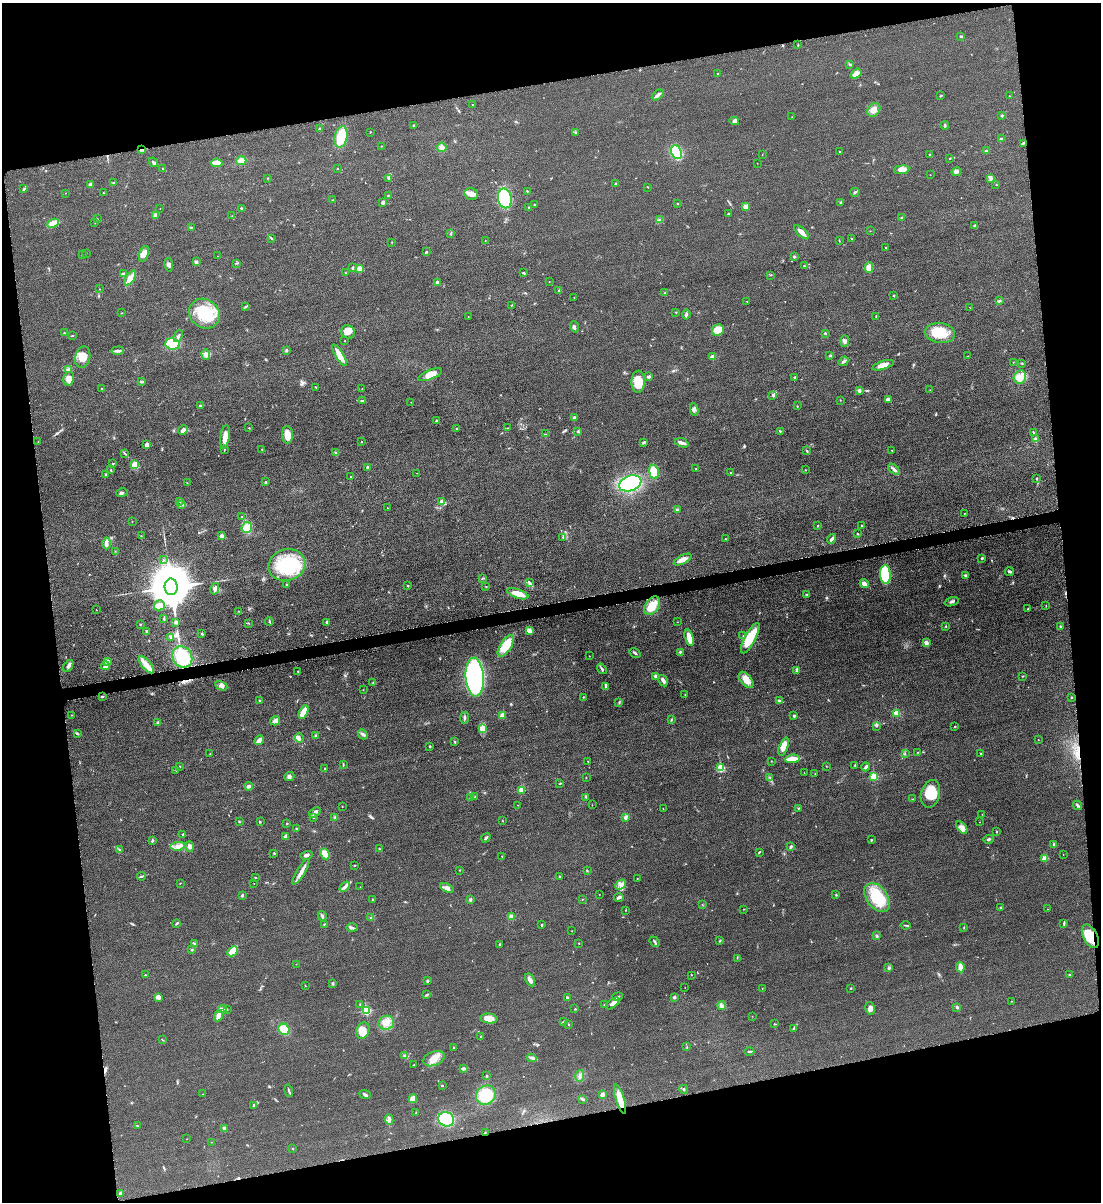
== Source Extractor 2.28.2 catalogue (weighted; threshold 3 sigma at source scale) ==
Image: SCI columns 147-4542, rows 17-4816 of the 4798 x 4820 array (HDU 1 of 3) = the unmasked area's bounding box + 8 px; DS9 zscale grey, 4 x 4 block average (1 PNG px = mean of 4 x 4 image px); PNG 1103 x 1204 px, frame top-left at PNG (2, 3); each listed source drawn as its Kron ellipse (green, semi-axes under 4 px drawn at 4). Shown black and unused: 23% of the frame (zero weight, under 3 of 6 exposures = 2% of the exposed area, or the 3 px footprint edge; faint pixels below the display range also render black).
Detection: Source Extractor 2.28.2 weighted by HDU 2 'WHT'. Background 0.0583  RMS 0.0089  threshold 0.0364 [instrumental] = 3 sigma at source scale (4.09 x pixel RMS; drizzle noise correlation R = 1.36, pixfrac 0.8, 0.05/0.05 arcsec/px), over >= 5 px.
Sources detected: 539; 2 too faint to see at this stretch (4 x 4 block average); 1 inside a brighter object's white glare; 3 cosmic-ray / hot-pixel residue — neither listed nor drawn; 3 coinciding with a brighter row at this scale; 19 inside a brighter listed object's ellipse — not listed separately; of the other 511, all 500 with FLUX_AUTO >= 1.01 (the completeness limit of this list) listed and drawn (11 fainter detections not listed), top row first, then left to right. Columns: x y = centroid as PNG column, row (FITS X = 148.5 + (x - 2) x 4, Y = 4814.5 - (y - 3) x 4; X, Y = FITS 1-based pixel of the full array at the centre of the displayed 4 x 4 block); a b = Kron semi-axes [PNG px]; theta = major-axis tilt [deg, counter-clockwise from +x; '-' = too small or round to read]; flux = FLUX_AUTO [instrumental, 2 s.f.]
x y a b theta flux
961 36 3 2 - 4.2
798 45 3 2 - 2.4
850 64 2 2 - 2.6
718 74 2 2 - 2.5
856 74 6 4 36 32
658 95 7 2 39 20
941 95 3 2 - 2.9
1009 96 2 2 - 3.9
472 104 2 2 - 2
874 110 7 6 - 36
1002 115 3 2 - 4.6
792 117 2 2 - 1.6
734 121 5 4 - 14
414 125 2 2 - 5.6
945 125 4 2 - 6.7
319 129 3 2 - 5.2
370 132 3 2 - 2.5
576 132 3 2 - 3.7
341 137 11 6 77 120
1001 139 3 2 - 4.6
1023 143 3 2 - 5.9
381 146 2 2 - 1.6
442 147 5 4 - 18
141 150 3 2 - 9.3
987 151 3 3 - 5.9
676 152 7 5 -64 180
840 152 2 2 - 4.6
762 155 2 2 - 1.1
930 155 3 2 - 4
950 158 2 2 - 2.8
241 161 5 4 - 36
153 162 5 2 - 8.8
217 163 6 4 -6 48
757 163 2 2 - 1.3
338 168 2 2 - 2.5
162 169 2 2 - 1.8
902 170 7 4 7 41
956 172 5 3 - 12
930 175 2 2 - 1.2
268 178 2 2 - 1.8
389 178 4 3 - 5.9
991 178 4 2 - 8.3
113 182 3 2 - 2.5
615 184 2 2 - 5.4
996 184 2 2 - 1.6
90 185 3 3 - 7.7
648 187 2 2 - 1.8
24 189 3 2 - 7.2
527 191 2 2 - 3.1
855 192 4 2 - 6.1
65 193 2 2 - 1.1
103 193 2 2 - 3
471 194 7 6 - 27
388 195 3 2 - 3.4
505 198 10 6 -79 390
333 200 2 2 - 2.1
383 202 3 3 - 10
841 203 3 2 - 4.5
534 204 2 2 - 2.5
677 204 2 2 - 2.5
746 207 2 2 - 110
160 208 2 2 - 1
529 208 4 2 - 3.6
241 209 2 2 - 9.6
728 214 2 2 - 6.7
156 215 4 3 - 11
232 216 2 2 - 1.4
902 217 3 2 - 2.5
97 218 2 2 - 2.3
659 219 2 2 - 1.4
53 223 6 4 26 30
95 223 2 2 - 1.4
975 225 4 2 - 6.8
191 227 3 2 - 3.8
870 231 2 2 - 1.2
802 232 9 3 -43 35
451 233 3 2 - 3.5
272 238 2 2 - 3.5
851 239 3 2 - 3.6
485 241 2 2 - 1.1
839 241 3 2 - 2.1
392 242 2 2 - 1.5
886 248 2 2 - 3.1
426 252 2 2 - 14
86 253 2 2 - 1.8
144 254 8 4 69 29
82 255 2 2 - 2.2
217 256 2 2 - 1.4
794 257 2 2 - 20
196 262 3 3 - 11
236 263 3 2 - 3.8
169 265 7 3 -81 12
804 266 4 2 - 4.5
353 268 3 2 - 6.6
359 268 3 3 - 32
869 268 5 4 - 48
345 273 2 2 - 2.3
523 273 3 2 - 4.7
123 274 3 3 - 7.9
770 275 2 2 - 2.2
130 278 8 4 56 51
549 281 2 2 - 1.5
437 282 2 2 - 31
100 289 2 2 - 1.2
559 291 2 2 - 3
665 293 3 2 - 3.1
894 295 3 2 - 2.7
574 297 2 2 - 1.8
747 301 2 2 - 2.8
999 301 3 2 - 7.6
512 305 2 2 - 1.5
245 307 2 2 - 3.3
970 307 2 2 - 1.1
676 312 2 2 - 2.8
121 313 2 2 - 2.1
204 314 16 14 -35 180
686 314 5 2 - 10
468 316 2 2 - 1.6
876 316 2 2 - 2.7
574 327 6 3 -72 10
718 330 6 5 - 68
348 332 7 6 - 36
64 333 2 2 - 4.8
825 333 2 2 - 4
940 333 15 10 -7 120
73 336 3 2 - 2.2
178 336 6 2 69 8.5
345 341 2 2 - 1.8
845 341 6 3 85 14
173 344 7 5 -5 170
286 350 2 2 - 6.5
118 351 6 3 6 15
206 354 5 4 - 20
340 355 12 3 -60 53
829 356 2 2 - 2.3
968 356 2 2 - 1.7
83 357 11 7 77 56
713 357 2 2 - 110
844 361 5 3 - 9.6
1013 362 2 2 - 1.6
1022 363 3 2 - 4.4
883 365 11 4 18 36
69 369 2 2 - 4.6
430 375 13 4 22 42
649 376 3 2 - 10
794 377 3 2 - 3.8
1020 377 7 6 - 53
69 379 7 5 81 27
141 381 4 2 - 6.5
638 382 11 7 88 94
316 387 3 2 - 2.9
101 388 2 2 - 2.4
362 389 2 2 - 1.6
859 390 3 2 - 16
930 390 2 2 - 1
773 395 3 3 - 9.3
888 399 3 2 - 30
840 400 2 2 - 1.8
362 401 3 2 - 6
411 402 2 2 - 1.1
201 405 3 2 - 4.4
797 406 2 2 - 3
694 409 6 3 -81 12
574 417 2 2 - 33
437 421 3 2 - 4.1
249 428 2 2 - 4.3
507 428 2 2 - 1.6
456 429 2 2 - 2.8
183 430 5 3 - 21
578 431 2 2 - 3.5
780 431 2 2 - 6.3
1034 432 3 2 - 2.9
545 434 2 2 - 2.2
287 435 8 5 -90 59
225 437 12 4 82 53
1035 439 2 2 - 37
38 441 2 2 - 1.7
362 442 2 2 - 1.9
644 442 3 2 - 7.1
682 443 7 3 -19 15
147 445 4 3 - 23
262 449 2 2 - 2.5
224 450 3 2 - 3.3
892 450 2 2 - 4.3
807 451 3 2 - 5.2
125 453 3 2 - 3.6
335 453 2 2 - 3.1
113 464 3 2 - 4
135 465 4 3 - 55
367 467 3 2 - 9
696 469 2 2 - 4.5
894 469 7 3 -43 13
111 470 3 2 - 3.7
806 470 2 2 - 1.7
654 472 7 5 -81 110
417 473 2 2 - 1.6
730 473 2 2 - 3.6
106 474 3 2 - 4.2
350 476 2 2 - 2
1037 479 3 2 - 4
265 482 2 2 - 4.3
187 483 2 2 - 1.4
630 483 11 7 21 370
122 493 6 2 11 9.2
180 501 2 2 - 1.3
442 501 3 2 - 33
182 504 3 2 - 6.2
387 508 2 2 - 2.1
677 510 2 2 - 28
964 513 2 2 - 2.2
241 516 2 2 - 1.9
132 521 2 2 - 1.5
818 526 2 2 - 3.8
862 526 3 2 - 4.9
247 527 6 5 - 74
857 534 2 2 - 3.6
141 536 2 2 - 2.3
222 536 2 2 - 87
563 537 3 2 - 4.4
726 539 2 2 - 3.4
832 539 5 2 - 16
106 543 6 3 90 18
115 551 2 2 - 2.3
982 558 3 2 - 5.3
163 560 2 2 - 1.6
683 560 9 4 27 33
287 565 19 15 14 320
1010 572 4 3 - 8.8
885 575 9 5 -86 300
966 576 4 3 - 11
483 578 3 2 - 3.5
529 582 3 2 - 4.9
864 584 5 3 - 22
287 585 2 2 - 17
408 586 2 2 - 3
171 587 8 6 -88 29000
486 587 2 2 - 1.5
215 589 6 3 77 16
518 594 11 4 -20 61
806 595 3 2 - 3.2
952 602 7 2 18 9.2
159 605 5 5 - 23
652 606 10 6 54 81
1046 606 2 2 - 2.1
1028 609 2 2 - 2.6
96 610 2 2 - 2.4
238 611 2 2 - 1.6
164 618 3 2 - 4.5
269 621 4 2 - 4.8
176 622 3 2 - 12
327 622 3 2 - 9.6
677 622 2 2 - 1.1
249 623 2 2 - 1.6
140 624 2 2 - 3
946 626 2 2 - 2.9
1061 627 4 3 - 6.2
147 631 3 3 - 5.5
529 631 3 3 - 29
202 634 3 2 - 3.8
743 636 2 2 - 2
171 638 2 2 - 6.1
689 638 8 3 -75 61
750 638 17 5 62 160
926 642 3 3 - 19
506 646 12 5 58 120
680 652 2 2 - 5.1
635 653 6 2 -34 8.1
589 656 2 2 - 1.9
182 657 11 9 -59 170
107 661 4 4 - 16
146 665 10 4 -50 48
68 666 6 3 56 15
105 666 4 2 - 30
602 669 6 2 -53 9.6
797 670 3 2 - 16
298 671 2 2 - 2.2
655 676 2 2 - 16
1023 676 2 2 - 3
475 677 19 9 -86 1000
746 680 9 5 -50 50
663 681 6 3 -59 15
373 682 2 2 - 3.1
221 686 6 4 -27 19
606 686 4 3 - 6.8
363 690 2 2 - 1.3
685 695 2 2 - 1.7
102 697 4 2 - 4.5
583 697 2 2 - 2.5
1071 697 2 2 - 7.9
260 701 3 2 - 3.3
780 701 4 2 - 10
619 702 3 2 - 3.5
304 712 7 4 64 48
897 713 2 2 - 190
71 715 2 2 - 1.2
502 716 3 3 - 22
794 716 2 2 - 26
465 717 6 2 82 7.7
671 720 3 2 - 3.3
275 721 5 3 - 18
158 722 2 2 - 2.9
876 726 2 2 - 2.3
955 727 3 2 - 2.7
483 729 3 2 - 7.8
77 733 3 2 - 4.1
363 734 5 3 - 13
315 736 2 2 - 3
299 738 4 2 - 9.1
259 740 5 3 - 26
1038 740 2 2 - 1.3
455 742 2 2 - 17
430 746 2 2 - 17
784 747 9 4 69 42
918 752 2 2 - 1.5
210 754 2 2 - 1.3
905 754 2 2 - 2.3
981 754 2 2 - 2.5
792 759 7 3 5 73
588 761 2 2 - 2.4
771 761 2 2 - 1.9
343 764 4 2 - 4.6
180 766 2 2 - 1.7
826 766 2 2 - 2
855 766 4 2 - 4.9
866 767 4 2 - 10
721 768 2 2 - 370
325 769 2 2 - 20
176 771 2 2 - 1
804 773 2 2 - 1.4
815 774 2 2 - 1.6
289 776 5 3 - 12
770 777 2 2 - 2
874 777 2 2 - 380
586 778 2 2 - 3.7
560 783 3 2 - 4
248 786 4 4 - 10
521 790 2 2 - 130
930 794 14 9 75 120
475 797 2 2 - 3.7
586 797 2 2 - 1.3
470 798 2 2 - 2.9
912 799 2 2 - 2.3
517 805 2 2 - 1.2
592 805 2 2 - 1.9
1078 805 5 2 - 9.4
342 807 2 2 - 1.2
798 808 2 2 - 2.1
663 809 2 2 - 1.2
315 812 6 2 37 20
982 814 2 2 - 1.2
314 817 2 2 - 19
335 817 3 2 - 9
626 817 4 3 - 14
503 821 2 2 - 2.1
239 822 2 2 - 3.5
260 822 3 2 - 3.1
980 822 2 2 - 1
287 823 2 2 - 2.7
962 827 7 4 -50 24
296 829 3 2 - 3.1
996 832 2 2 - 1.9
183 834 2 2 - 9.6
285 836 3 3 - 8.7
486 838 5 2 - 7.4
988 839 5 2 - 7.1
871 840 3 2 - 4
152 841 3 2 - 6.3
1053 844 3 2 - 5.2
178 846 7 4 9 23
189 846 5 3 - 14
791 847 4 2 - 8.3
380 849 2 2 - 4.2
119 850 3 2 - 5.1
759 852 3 2 - 4.2
274 853 2 2 - 4.8
325 854 5 4 - 64
306 855 6 3 15 12
1063 855 2 2 - 1.5
502 856 2 2 - 3
1045 858 2 2 - 160
355 865 2 2 - 2.7
460 870 2 2 - 1.5
587 870 3 2 - 3.1
301 872 14 3 59 28
142 876 4 2 - 6.1
560 877 2 2 - 3.7
256 878 2 2 - 2.2
637 879 2 2 - 2
180 883 2 2 - 4.8
254 884 2 2 - 1.3
620 885 6 3 45 15
345 887 6 3 43 16
360 887 2 2 - 1.3
447 888 7 4 -29 19
599 894 2 2 - 1.3
242 895 2 2 - 10
836 895 2 2 - 2
877 897 16 10 -54 210
619 898 4 3 - 11
372 899 2 2 - 2.1
582 899 2 2 - 2
470 900 3 2 - 7.2
702 904 2 2 - 1.5
1000 908 2 2 - 4.9
744 909 2 2 - 1.8
1047 909 2 2 - 1
625 910 3 2 - 2
322 916 5 2 - 7.5
511 916 2 2 - 110
370 917 2 2 - 2.1
177 923 3 2 - 5.9
1064 923 3 2 - 4.9
324 924 2 2 - 3.2
542 925 2 2 - 7
906 925 4 2 - 4.2
964 927 2 2 - 1.9
352 928 6 3 -1 10
572 931 2 2 - 1.2
877 936 3 3 - 5.8
1090 936 13 7 -62 110
719 941 2 2 - 1.7
655 942 6 2 -51 7.2
194 943 4 2 - 5.9
499 944 2 2 - 3.6
579 944 2 2 - 1.4
192 950 3 2 - 3.6
232 951 6 3 44 78
737 958 3 2 - 2
296 964 2 2 - 1.3
960 967 5 3 - 31
889 968 3 3 - 6.2
145 975 2 2 - 2.7
691 975 2 2 - 1.6
1070 975 3 2 - 3.8
530 980 7 3 -58 23
427 981 3 2 - 7.5
332 983 3 2 - 5.5
305 986 2 2 - 2
685 988 2 2 - 2.6
762 988 2 2 - 2.4
851 989 2 2 - 2.3
426 995 3 2 - 4.7
158 997 3 3 - 23
567 997 2 2 - 24
617 997 5 2 - 6.4
674 997 2 2 - 30
1012 1001 2 2 - 2
612 1003 8 3 38 21
360 1004 3 2 - 2.7
604 1005 2 2 - 2.8
722 1006 4 3 - 14
957 1007 3 2 - 5
870 1008 6 4 -77 19
223 1009 4 2 - 8.6
575 1009 2 2 - 2.5
227 1010 2 2 - 1.9
366 1010 2 2 - 470
218 1016 6 4 71 34
752 1016 2 2 - 1.1
489 1018 8 5 -5 67
564 1021 2 2 - 2.2
386 1023 8 7 - 46
775 1024 2 2 - 3.7
569 1025 2 2 - 2.1
794 1028 2 2 - 2.7
284 1029 6 5 - 80
363 1031 8 6 68 59
481 1037 2 2 - 2.9
162 1040 2 2 - 1.7
454 1047 3 2 - 3.8
687 1047 2 2 - 1.2
749 1051 5 2 - 6
405 1056 3 3 - 8.1
532 1058 4 2 - 8.6
434 1059 11 7 22 60
414 1065 3 2 - 4.4
463 1069 3 3 - 9
486 1076 3 2 - 3.4
580 1076 6 3 78 14
442 1085 2 2 - 3
684 1089 4 2 - 4.9
289 1091 6 2 -73 6.9
203 1094 2 2 - 2.9
603 1094 2 2 - 84
365 1095 6 3 -19 10
486 1095 10 9 - 210
413 1099 4 3 - 36
582 1099 4 2 - 6.8
620 1099 15 3 -73 82
253 1105 3 2 - 5.9
416 1112 3 2 - 2.5
446 1119 8 7 - 210
389 1120 5 3 - 9.9
137 1125 2 2 - 2.3
224 1128 3 2 - 9.3
485 1133 2 2 - 2.8
186 1139 2 2 - 1.1
211 1142 2 2 - 1.4
292 1148 2 2 - 1.8
120 1193 3 3 - 6
Overlapping masked pixels (flux is a lower limit): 3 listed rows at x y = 141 150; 1090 936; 485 1133
Diffuse or blended objects may show on this block-average render without a row.